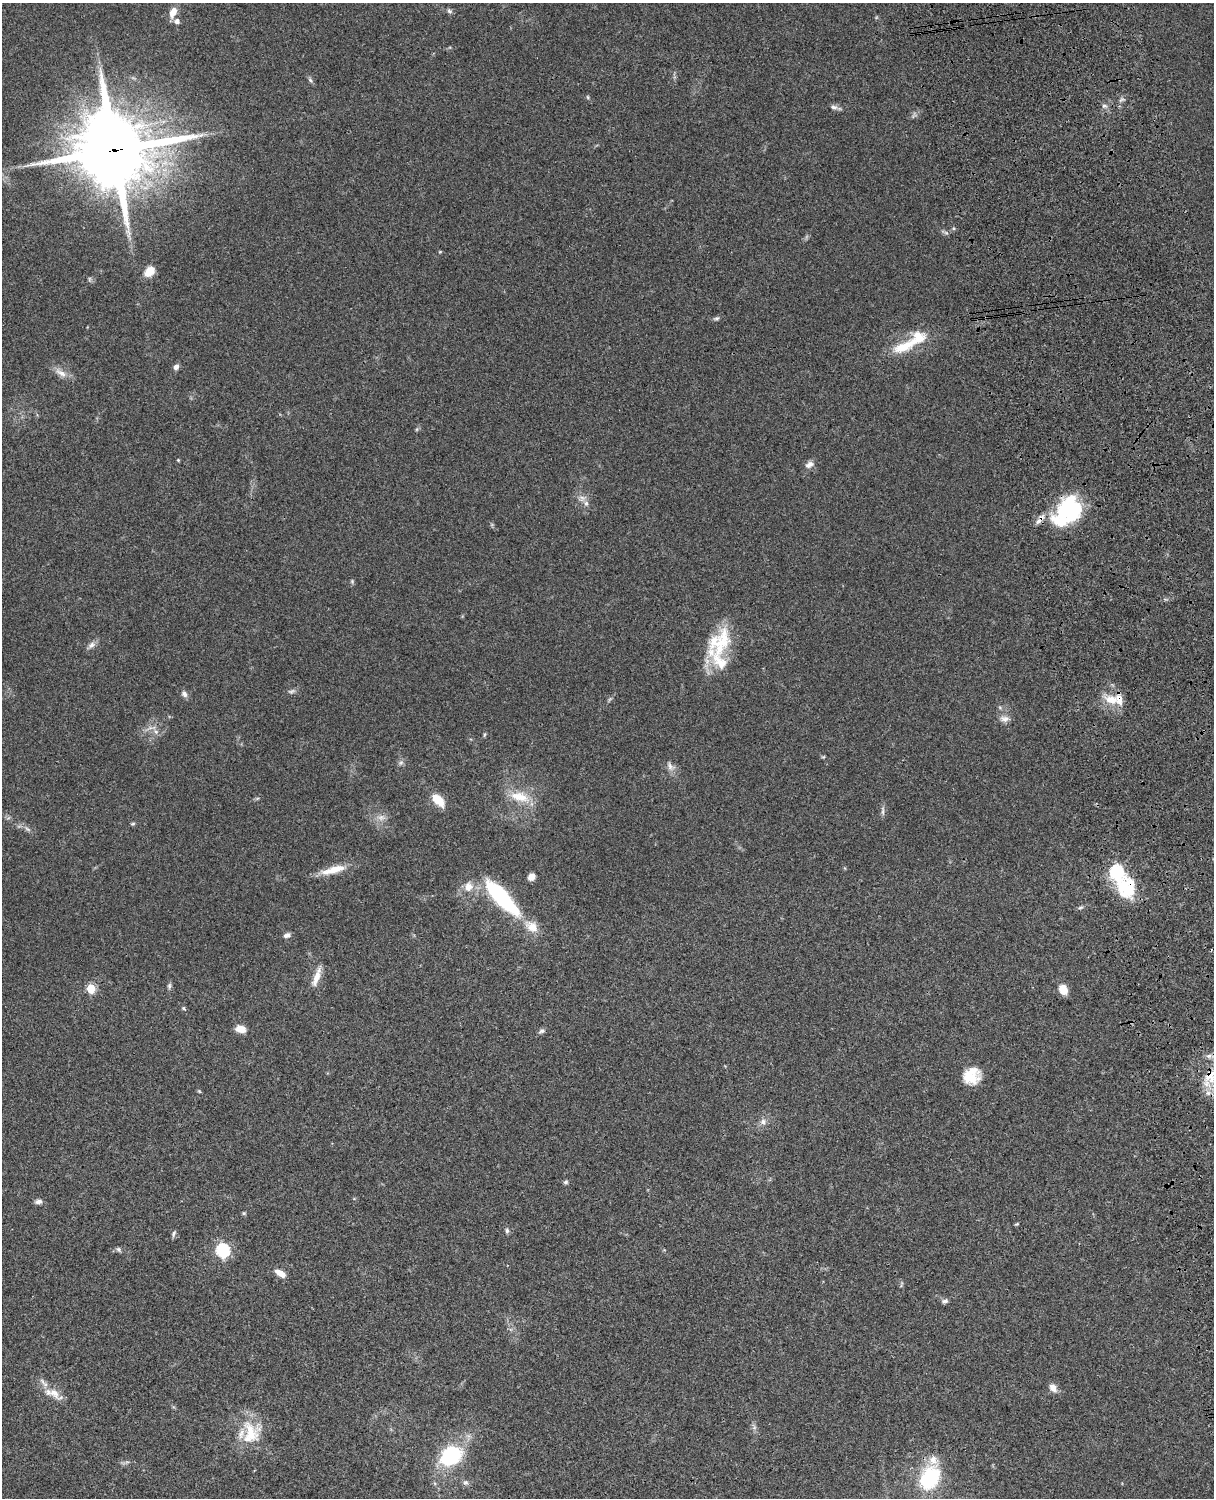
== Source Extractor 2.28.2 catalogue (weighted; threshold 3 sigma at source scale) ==
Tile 6 of 4 x 3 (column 2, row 2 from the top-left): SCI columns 1333-2544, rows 1774-3269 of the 5088 x 4929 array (HDU 1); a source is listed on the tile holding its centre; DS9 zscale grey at full resolution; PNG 1216 x 1500 px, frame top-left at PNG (2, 3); no overlay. Shown black and unused: <1% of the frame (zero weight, under 3 of 4 exposures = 6% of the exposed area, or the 3 px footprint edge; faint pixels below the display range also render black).
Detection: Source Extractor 2.28.2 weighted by HDU 2 'WHT'; one run over the whole footprint, this tile lists its part. Background 0.076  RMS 0.0057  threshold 0.0257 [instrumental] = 3 sigma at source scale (4.5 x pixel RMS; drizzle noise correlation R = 1.50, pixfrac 1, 0.05/0.05 arcsec/px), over >= 5 px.
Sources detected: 86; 2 too faint to see at this stretch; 2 inside a brighter object's white glare — not listed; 8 inside a brighter listed object's ellipse — not listed separately; the other 74 listed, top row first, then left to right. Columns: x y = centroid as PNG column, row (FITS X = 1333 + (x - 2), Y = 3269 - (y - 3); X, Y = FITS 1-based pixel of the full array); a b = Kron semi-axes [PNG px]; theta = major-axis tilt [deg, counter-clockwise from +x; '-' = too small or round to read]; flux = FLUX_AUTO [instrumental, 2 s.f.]
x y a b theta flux
449 11 7 6 - 1.3
173 12 12 7 67 5.9
177 21 5 5 - 2.6
310 80 8 5 -49 1.2
588 97 6 4 -88 0.66
1104 106 7 5 -3 1.5
834 107 9 6 -11 1.9
115 150 27 21 12 4200
946 233 7 4 -19 1.1
149 272 12 9 45 7.5
716 318 9 5 17 1.2
904 346 35 13 24 16
176 367 7 5 52 2.4
61 373 19 8 -32 4.7
417 429 6 4 71 0.76
178 460 4 3 - 0.56
809 464 13 8 26 2.9
582 498 9 9 - 2.9
1074 512 31 14 -87 29
1040 519 18 6 51 3.9
352 581 6 5 - 0.85
720 642 42 27 59 31
92 645 11 7 31 2.6
184 694 8 6 -52 2.1
1111 700 19 12 -16 9.6
1005 719 14 8 1 3.2
156 731 8 6 -35 2.1
484 735 7 3 71 0.73
823 757 6 3 18 0.57
401 763 8 6 34 1.5
670 766 14 9 -45 3.3
520 797 30 14 -14 13
438 800 14 8 -45 12
883 811 15 4 -89 1.7
381 817 11 9 1 3.5
133 824 6 4 20 0.8
27 829 10 4 -34 1.6
335 869 29 10 14 10
1117 871 7 6 - 87
531 877 7 6 - 4.6
468 887 14 12 79 6.3
1126 888 32 24 -75 26
501 897 42 13 -47 69
1080 907 8 4 10 1
531 926 22 14 -37 8.7
287 935 9 6 21 2
317 977 28 7 70 6.2
169 986 8 5 81 1.3
91 989 5 5 - 23
1063 990 10 8 -60 7.6
184 1008 7 5 -49 0.89
241 1029 11 7 -13 5.9
542 1031 8 6 27 1.5
971 1076 18 16 32 13
1210 1076 35 19 68 21
199 1091 5 4 - 0.6
763 1122 9 8 - 2.6
565 1182 6 6 - 1.1
39 1202 9 6 7 2.1
244 1213 6 4 -21 0.75
1017 1224 6 3 24 0.61
507 1231 7 5 -88 1.2
174 1234 8 5 68 1.2
119 1249 8 5 -39 1.2
222 1250 6 6 - 89
280 1273 12 6 -32 5.4
945 1301 8 6 13 1.6
1053 1388 11 8 -55 3.8
54 1393 28 11 -39 8.2
754 1427 7 4 -73 1.3
250 1432 33 27 -57 21
451 1455 19 14 32 51
929 1478 27 20 60 40
465 1482 7 7 - 1.6
Overlapping masked pixels (flux is a lower limit): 4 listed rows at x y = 115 150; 1040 519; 1126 888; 1210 1076
Isophote crosses this tile's border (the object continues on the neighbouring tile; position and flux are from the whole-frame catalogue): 1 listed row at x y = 1210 1076